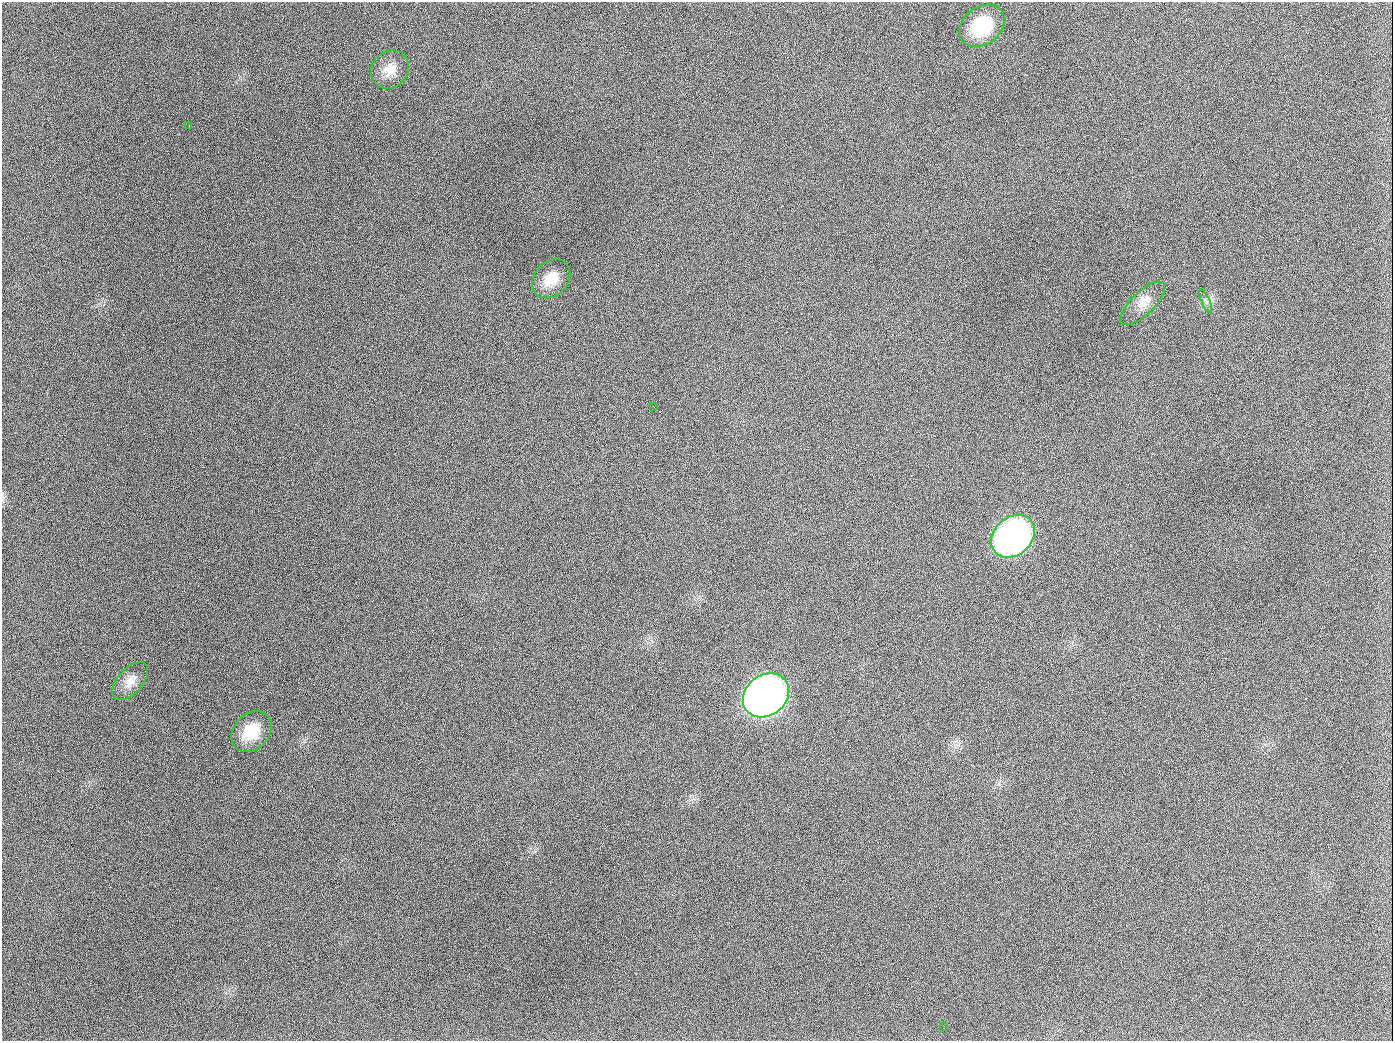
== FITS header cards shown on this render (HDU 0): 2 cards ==
NAXIS1  =                 1391
NAXIS2  =                 1039

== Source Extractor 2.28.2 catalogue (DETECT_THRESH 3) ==
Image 1391 x 1039 px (HDU 0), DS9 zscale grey, 1 PNG px = 1 image px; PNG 1395 x 1043 px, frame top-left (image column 1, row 1039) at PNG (2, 2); each listed source drawn as its Kron ellipse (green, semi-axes under 4 px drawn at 4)
Background 1730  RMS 75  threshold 226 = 3 sigma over >= 5 px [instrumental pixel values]
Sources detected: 12; all 12 listed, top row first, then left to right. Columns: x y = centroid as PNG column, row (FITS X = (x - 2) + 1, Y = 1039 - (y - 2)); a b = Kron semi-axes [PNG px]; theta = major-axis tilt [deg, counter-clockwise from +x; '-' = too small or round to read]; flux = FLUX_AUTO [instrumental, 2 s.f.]
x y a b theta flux
982 26 25 18 38 2.7e+05
390 70 20 17 45 8.3e+04
189 126 2 2 - 6.3e+03
551 279 21 17 48 1.0e+05
1206 301 12 4 -67 1.5e+04
1143 303 29 11 44 7.2e+04
654 407 3 2 - 3.5e+03
1013 536 24 19 43 2.1e+06
130 681 23 12 48 6.3e+04
766 695 25 20 39 4.7e+06
252 732 23 17 46 1.5e+05
944 1026 2 2 - 4.5e+03